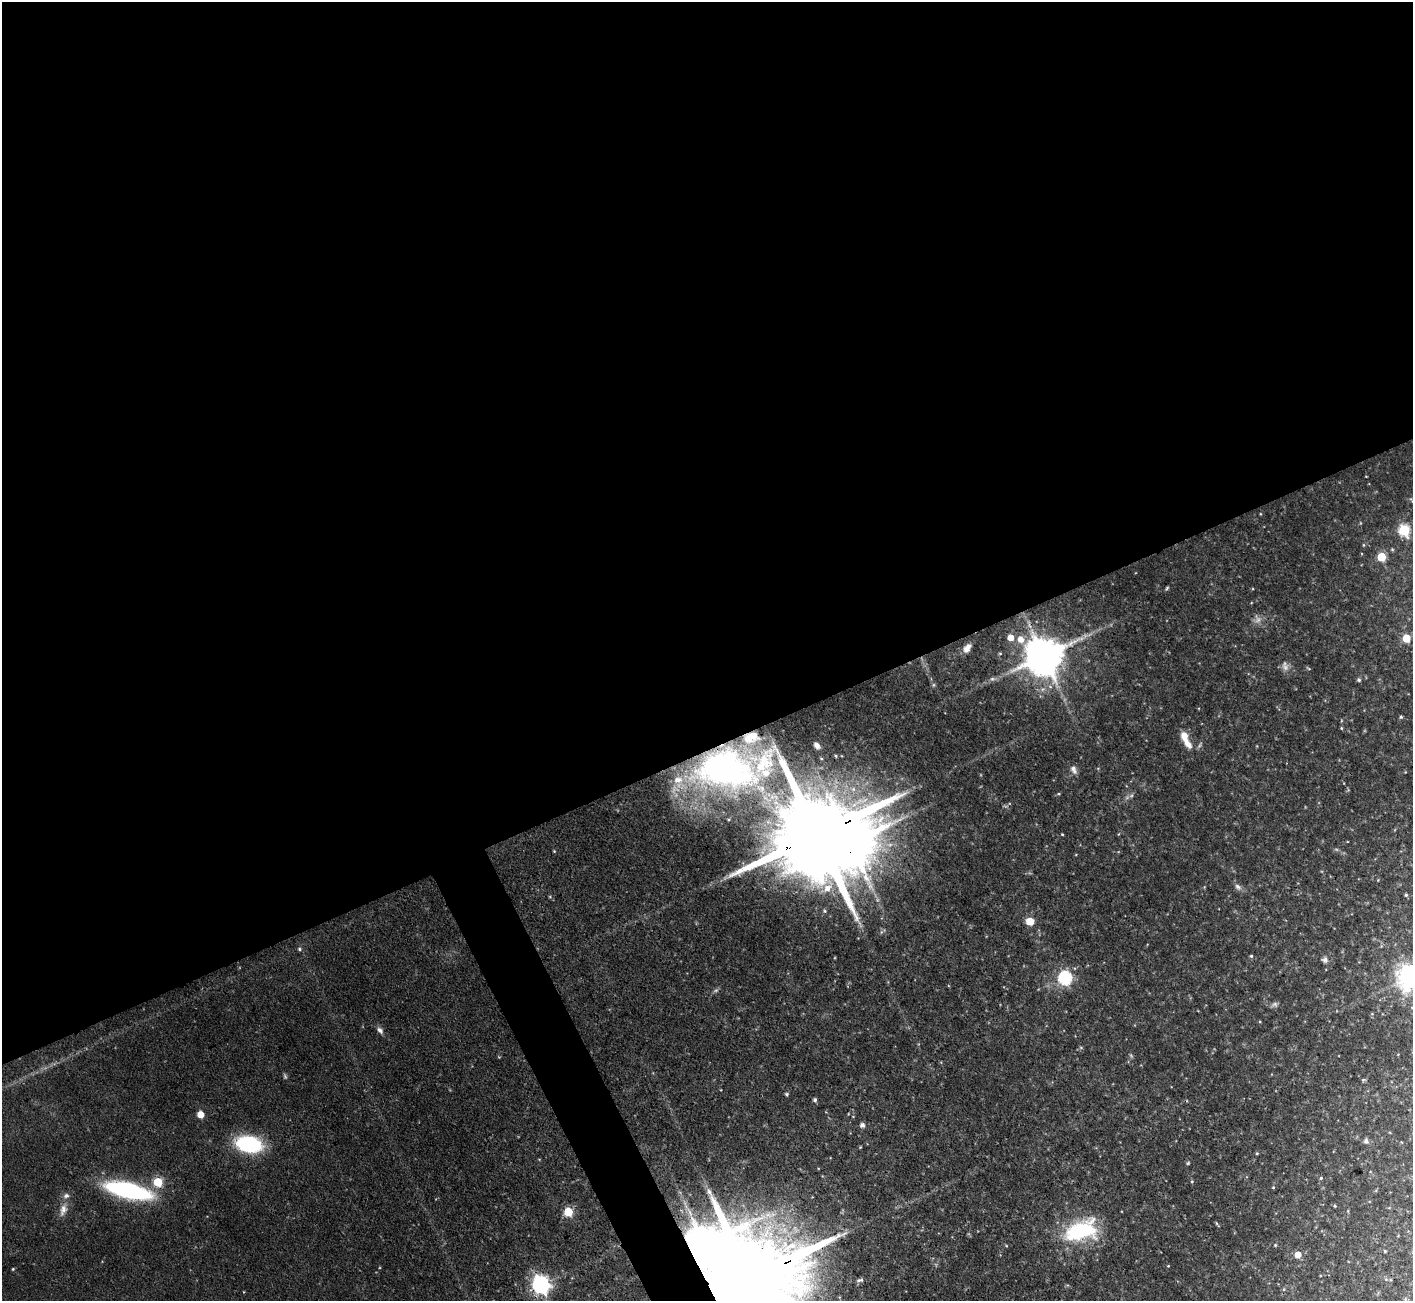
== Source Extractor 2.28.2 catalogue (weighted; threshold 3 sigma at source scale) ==
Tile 2 of 4 x 4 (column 2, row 1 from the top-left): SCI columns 1413-2823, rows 4183-5481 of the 5648 x 5633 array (HDU 1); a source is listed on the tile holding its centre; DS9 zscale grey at full resolution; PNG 1415 x 1303 px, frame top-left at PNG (2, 2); no overlay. Shown black and unused: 59% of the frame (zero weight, under 3 of 4 exposures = <1% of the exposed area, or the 3 px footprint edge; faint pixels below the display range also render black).
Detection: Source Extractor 2.28.2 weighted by HDU 2 'WHT'; one run over the whole footprint, this tile lists its part. Background 0.0568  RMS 0.0043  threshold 0.0194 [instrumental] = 3 sigma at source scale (4.5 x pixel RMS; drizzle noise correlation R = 1.50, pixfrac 1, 0.05/0.05 arcsec/px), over >= 5 px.
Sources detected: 90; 7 too faint to see at this stretch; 2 inside a brighter object's white glare — not listed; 7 inside a brighter listed object's ellipse — not listed separately; the other 74 listed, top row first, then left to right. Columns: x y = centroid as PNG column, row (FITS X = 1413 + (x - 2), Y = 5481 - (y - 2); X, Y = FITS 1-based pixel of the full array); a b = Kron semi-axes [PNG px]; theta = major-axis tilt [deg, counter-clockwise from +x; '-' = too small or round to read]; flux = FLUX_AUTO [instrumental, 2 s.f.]
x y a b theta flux
1412 500 10 3 -56 0.63
1404 530 6 6 - 45
1363 545 5 3 - 0.5
1392 549 5 4 - 0.56
1381 557 5 5 - 20
1167 588 6 4 59 0.6
1010 637 6 5 - 5.8
1406 638 5 5 - 15
1021 639 8 7 - 5
967 648 11 7 53 3.8
1000 654 5 3 - 0.52
1043 656 12 11 - 1600
1285 667 11 10 - 2.7
1308 668 7 3 -30 0.5
992 679 9 6 -1 1.5
1359 680 5 5 - 1
933 685 6 4 89 0.71
1401 717 4 4 - 0.68
1341 728 5 4 - 0.48
1187 743 16 8 -54 5.1
817 745 6 4 -54 1.9
836 756 3 3 - 0.52
1073 769 12 8 -67 2.4
725 770 70 42 -7 160
1059 794 5 3 - 0.48
1131 795 8 6 52 1.3
1062 834 3 3 - 0.4
817 835 42 20 24 12000
554 851 4 3 - 0.43
1076 854 4 3 - 0.34
1238 887 10 7 -44 2
1406 895 4 4 - 0.69
550 897 5 3 - 0.47
825 911 5 4 - 0.57
1030 921 5 5 - 15
881 932 6 4 71 0.76
299 949 6 5 - 0.82
1251 956 4 4 - 0.69
1325 960 9 8 - 1.7
1410 977 8 8 - 500
1065 978 6 6 - 80
1274 1005 10 7 24 1.5
1372 1014 4 3 - 0.36
380 1030 9 6 -46 1.9
1363 1080 7 4 18 0.64
787 1094 5 4 - 0.71
815 1100 5 4 - 1.1
200 1114 5 5 - 8.4
862 1125 6 6 - 1.5
1366 1141 7 6 - 1.4
249 1144 19 11 -11 63
860 1147 4 3 - 0.4
1257 1153 4 3 - 0.55
1188 1163 5 5 - 0.59
1321 1178 5 5 - 0.63
1192 1181 5 4 - 0.63
158 1182 5 5 - 23
1273 1187 5 4 - 0.49
128 1190 39 13 -14 81
1335 1206 4 3 - 0.43
63 1209 18 9 73 4.2
568 1212 5 5 - 24
1217 1224 8 2 -55 0.61
1081 1230 35 20 17 44
1275 1245 4 4 - 0.51
1006 1246 5 3 - 0.45
1385 1251 3 3 - 0.5
1298 1255 5 5 - 6.4
1168 1266 4 3 - 0.38
13 1269 4 3 - 0.47
748 1279 52 20 23 16000
860 1280 9 5 12 1.4
541 1285 7 7 - 240
1284 1289 5 5 - 0.73
Overlapping masked pixels (flux is a lower limit): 5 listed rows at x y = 1043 656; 725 770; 817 835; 748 1279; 541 1285
Isophote crosses this tile's border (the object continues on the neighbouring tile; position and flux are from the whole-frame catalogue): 3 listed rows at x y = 1412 500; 1410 977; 748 1279